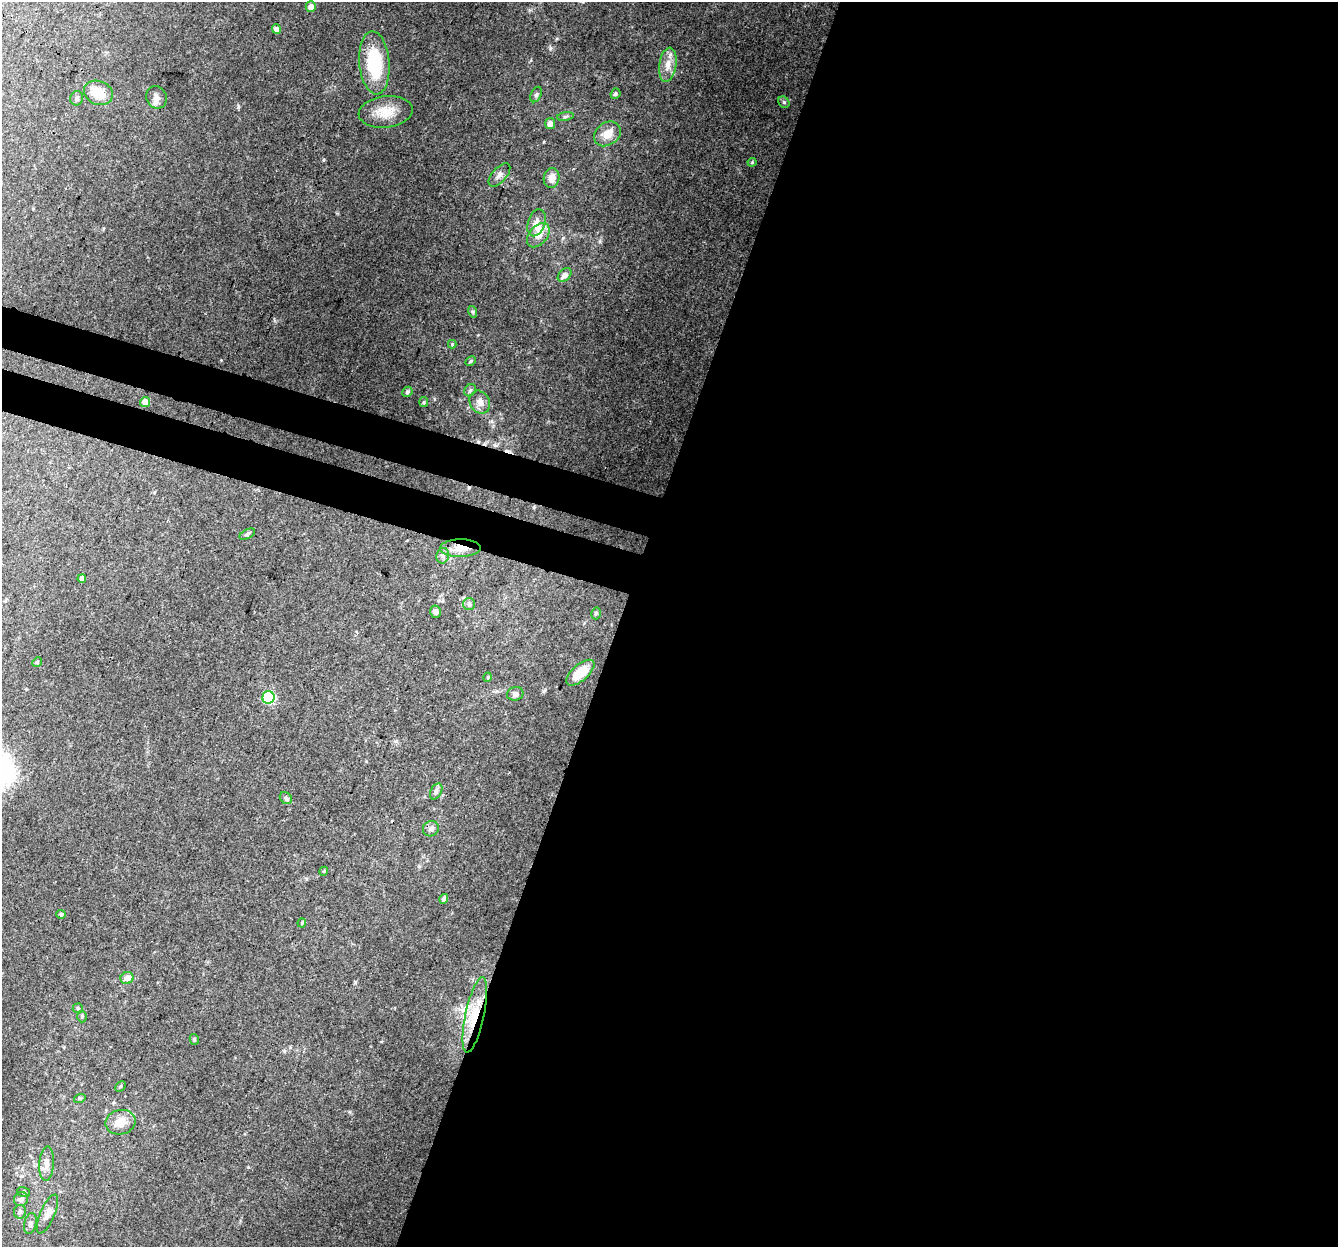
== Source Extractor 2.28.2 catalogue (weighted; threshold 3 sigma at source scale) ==
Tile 12 of 4 x 4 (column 4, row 3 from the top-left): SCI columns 4031-5366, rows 1518-2762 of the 5396 x 5587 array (HDU 1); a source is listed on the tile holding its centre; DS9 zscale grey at full resolution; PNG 1340 x 1249 px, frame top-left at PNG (2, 2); each listed source drawn as its Kron ellipse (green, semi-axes under 4 px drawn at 4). Shown black and unused: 57% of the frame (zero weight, under 3 of 4 exposures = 5% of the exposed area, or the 3 px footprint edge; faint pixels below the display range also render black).
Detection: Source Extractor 2.28.2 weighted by HDU 2 'WHT'; one run over the whole footprint, this tile lists its part. Background 0.0915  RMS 0.0058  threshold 0.0259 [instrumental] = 3 sigma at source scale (4.5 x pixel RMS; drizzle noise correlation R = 1.50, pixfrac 1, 0.0396/0.0396 arcsec/px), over >= 5 px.
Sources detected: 64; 2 cosmic-ray / hot-pixel residue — neither listed nor drawn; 1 inside a brighter listed object's ellipse — not listed separately; the other 61 listed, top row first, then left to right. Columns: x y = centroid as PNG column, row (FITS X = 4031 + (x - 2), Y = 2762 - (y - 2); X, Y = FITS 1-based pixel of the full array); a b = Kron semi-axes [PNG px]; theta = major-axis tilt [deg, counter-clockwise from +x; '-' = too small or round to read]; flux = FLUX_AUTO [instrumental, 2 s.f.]
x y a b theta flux
311 7 5 5 - 3.2
276 29 5 4 - 2.6
374 63 31 15 -85 31
668 65 17 8 81 6
98 93 15 11 -24 11
615 94 5 4 - 0.97
536 95 8 5 62 1.2
156 97 11 10 - 3.1
77 98 7 6 - 1.3
784 102 6 5 - 0.87
386 112 27 16 6 11
565 116 8 4 9 1.1
550 124 5 5 - 3.8
607 134 14 11 36 7.8
752 162 4 4 - 0.6
499 175 14 7 49 2.6
552 178 10 7 78 4.6
536 223 14 8 72 5.1
538 235 14 9 49 5.9
565 275 8 5 46 3.4
473 312 6 4 -72 0.77
452 344 4 4 - 0.54
471 361 6 4 28 0.84
470 390 6 5 - 1.1
407 392 5 4 - 0.93
145 402 5 5 - 4.7
424 402 5 4 - 0.73
480 402 12 9 -57 4.2
247 534 8 4 26 1.2
460 548 20 9 0 7.2
443 556 8 6 78 2.3
82 579 4 4 - 2.6
469 604 6 6 - 1.2
436 612 6 5 - 1.5
596 613 6 4 75 1.1
37 662 5 4 - 0.76
580 673 17 8 41 10
488 677 5 3 - 0.55
515 694 8 7 - 1.7
268 697 6 6 - 48
436 791 8 5 63 1.6
286 798 7 5 -45 1.1
431 829 8 7 - 1.8
324 871 4 3 - 0.56
444 899 5 4 - 1.8
61 914 5 4 - 1.5
302 923 4 4 - 0.57
127 978 6 6 - 3.4
78 1008 5 5 - 0.76
475 1015 38 9 78 17
82 1016 6 4 88 1.1
194 1039 5 4 - 1.1
120 1086 6 3 45 0.7
80 1098 6 3 18 0.7
120 1122 15 12 11 7.3
47 1164 17 7 86 3.9
24 1192 6 5 - 1.1
21 1199 7 7 - 2.4
20 1212 7 6 - 1.5
47 1214 21 7 67 5.1
30 1224 11 6 76 1.9
Overlapping masked pixels (flux is a lower limit): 2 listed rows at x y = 460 548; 475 1015
Unlisted compact peaks at least as high as the median listed source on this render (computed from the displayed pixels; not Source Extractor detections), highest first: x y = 550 48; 238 107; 323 160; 544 142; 531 60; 600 241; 248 1167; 355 982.